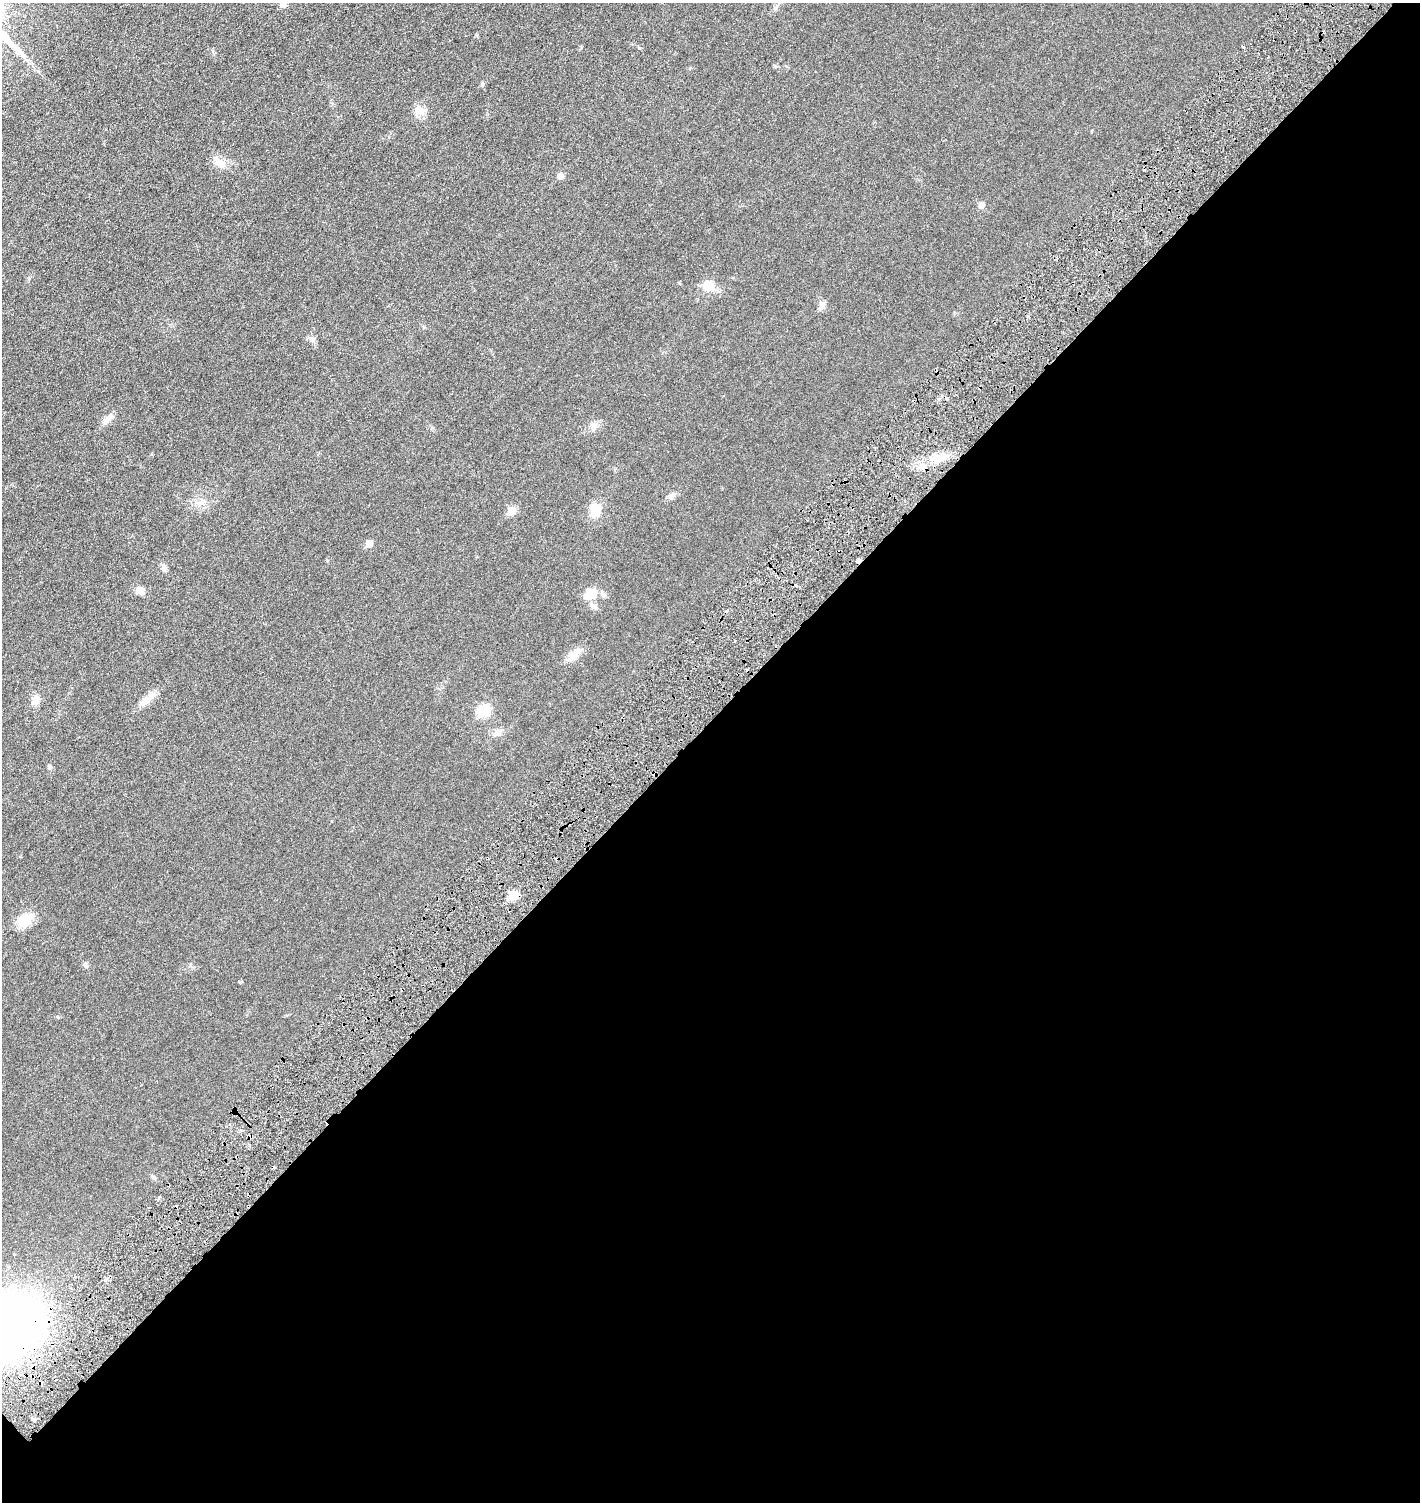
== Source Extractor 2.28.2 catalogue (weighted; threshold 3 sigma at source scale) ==
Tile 15 of 4 x 4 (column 3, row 4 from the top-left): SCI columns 3138-4555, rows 69-1568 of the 6158 x 6158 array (HDU 1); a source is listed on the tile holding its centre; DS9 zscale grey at full resolution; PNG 1422 x 1504 px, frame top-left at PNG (2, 3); no overlay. Shown black and unused: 52% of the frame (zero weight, under 3 of 6 exposures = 1% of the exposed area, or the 3 px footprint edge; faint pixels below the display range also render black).
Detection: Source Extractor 2.28.2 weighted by HDU 2 'WHT'; one run over the whole footprint, this tile lists its part. Background 0.0255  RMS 0.0046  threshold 0.0187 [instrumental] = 3 sigma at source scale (4.09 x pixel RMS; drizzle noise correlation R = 1.36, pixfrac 0.8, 0.05/0.05 arcsec/px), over >= 5 px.
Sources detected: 43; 6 cosmic-ray / hot-pixel residue — not listed; the other 37 listed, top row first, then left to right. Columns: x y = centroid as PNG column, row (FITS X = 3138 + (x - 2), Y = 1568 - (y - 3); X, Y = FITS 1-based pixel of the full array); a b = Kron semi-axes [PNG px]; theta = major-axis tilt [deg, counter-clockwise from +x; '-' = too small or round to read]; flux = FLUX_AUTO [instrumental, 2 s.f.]
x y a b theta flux
283 4 5 5 - 3.3
776 7 9 5 27 0.97
1243 47 3 3 - 0.75
482 84 6 5 - 0.54
420 111 14 10 -33 3.7
220 163 16 9 -40 4.5
560 176 7 6 - 1.9
982 205 6 5 - 2.8
709 285 18 12 -43 5.1
822 305 13 7 72 1.7
947 398 4 4 - 0.57
108 419 18 7 38 2.7
594 426 7 6 - 1.4
936 459 15 11 -24 4.6
921 466 8 6 13 1.9
671 496 11 6 34 1.4
201 502 9 5 41 1.3
595 510 12 10 83 6.9
512 511 6 5 - 9
369 544 5 5 - 4.6
164 568 10 7 -86 1.3
140 590 9 8 - 2.6
591 594 14 10 32 6.6
603 595 9 6 -58 1.1
593 606 12 7 -28 1.6
574 655 25 8 52 3.6
35 699 11 9 89 3
148 699 29 8 40 3.9
484 711 11 9 30 11
497 732 13 7 28 1.8
50 767 7 5 -78 0.71
513 895 6 5 - 14
25 920 22 15 38 6.8
86 965 8 5 -41 0.81
240 982 4 3 - 0.5
153 1177 7 4 -44 0.62
9 1328 51 34 31 350
Overlapping masked pixels (flux is a lower limit): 1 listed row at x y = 9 1328
Isophote crosses this tile's border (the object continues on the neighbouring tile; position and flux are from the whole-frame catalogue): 2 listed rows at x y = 283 4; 9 1328
Unlisted compact peaks at least as high as the median listed source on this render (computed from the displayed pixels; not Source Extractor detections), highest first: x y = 639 48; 477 35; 58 1017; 327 560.